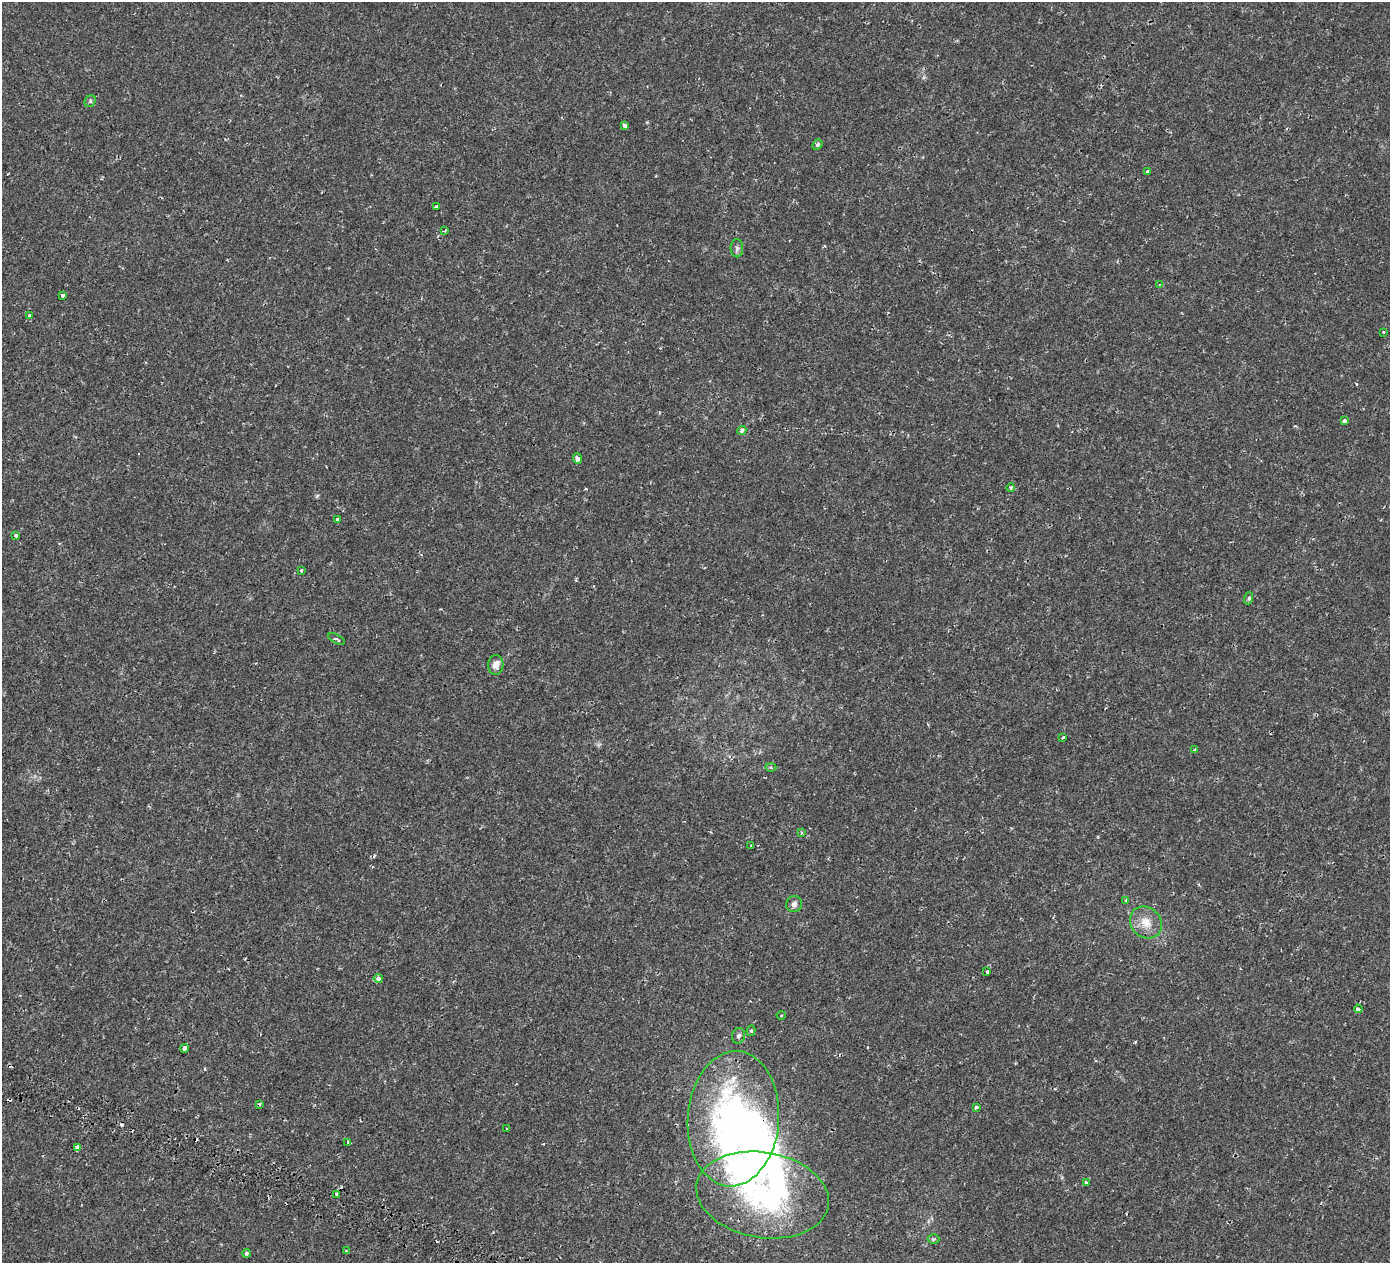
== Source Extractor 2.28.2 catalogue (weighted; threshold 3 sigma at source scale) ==
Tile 7 of 4 x 4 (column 3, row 2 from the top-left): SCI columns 3095-4482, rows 3177-4437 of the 6180 x 6285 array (HDU 1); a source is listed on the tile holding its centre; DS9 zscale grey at full resolution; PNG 1392 x 1265 px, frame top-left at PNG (2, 2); each listed source drawn as its Kron ellipse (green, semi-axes under 4 px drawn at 4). Shown black and unused: <1% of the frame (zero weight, under 2 of 3 exposures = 18% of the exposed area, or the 3 px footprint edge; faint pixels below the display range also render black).
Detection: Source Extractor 2.28.2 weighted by HDU 2 'WHT'; one run over the whole footprint, this tile lists its part. Background 0.00129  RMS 0.0017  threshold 0.00756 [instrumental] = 3 sigma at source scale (4.5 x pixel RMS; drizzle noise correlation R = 1.50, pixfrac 1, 0.0396/0.0396 arcsec/px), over >= 5 px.
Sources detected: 61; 4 inside a brighter object's white glare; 7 cosmic-ray / hot-pixel residue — neither listed nor drawn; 2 inside a brighter listed object's ellipse — not listed separately; the other 48 listed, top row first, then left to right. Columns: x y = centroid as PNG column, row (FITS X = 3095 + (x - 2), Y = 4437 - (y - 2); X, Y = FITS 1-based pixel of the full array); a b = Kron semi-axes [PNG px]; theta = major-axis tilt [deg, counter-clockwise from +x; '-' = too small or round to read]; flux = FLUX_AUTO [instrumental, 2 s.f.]
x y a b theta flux
90 101 6 5 - 0.28
624 125 3 3 - 1.1
817 144 5 4 - 0.39
1147 172 3 3 - 0.54
436 207 4 3 - 0.43
445 230 4 3 - 0.19
737 248 9 6 -89 0.46
1160 284 4 3 - 0.16
62 295 3 3 - 0.53
30 315 4 3 - 0.75
1383 332 3 3 - 0.2
1344 421 4 3 - 1.5
742 431 5 3 - 0.56
577 458 5 4 - 0.64
1011 488 4 3 - 0.34
338 519 3 3 - 0.34
16 535 4 3 - 0.44
301 570 3 3 - 0.24
1249 598 6 4 72 0.25
336 639 9 4 -26 0.31
496 665 10 7 87 1.2
1063 737 3 3 - 0.4
1194 749 4 3 - 0.15
771 767 5 3 - 0.18
801 833 4 3 - 0.21
751 846 4 3 - 0.69
1126 901 4 4 - 0.3
794 904 8 7 - 0.63
1146 923 17 14 -44 2.3
987 972 3 3 - 0.37
378 978 4 4 - 0.9
1358 1009 4 3 - 0.47
781 1015 4 3 - 0.16
751 1031 5 4 - 0.28
739 1036 8 6 73 0.46
185 1048 4 4 - 1.8
259 1104 4 4 - 0.16
976 1107 3 3 - 1.1
733 1119 68 45 86 43
507 1129 3 3 - 0.18
348 1142 3 3 - 0.38
77 1147 4 3 - 0.69
1086 1183 3 3 - 0.35
337 1194 4 3 - 0.75
763 1195 67 42 -10 30
933 1239 6 5 - 0.21
346 1251 3 3 - 0.18
246 1253 4 4 - 0.31